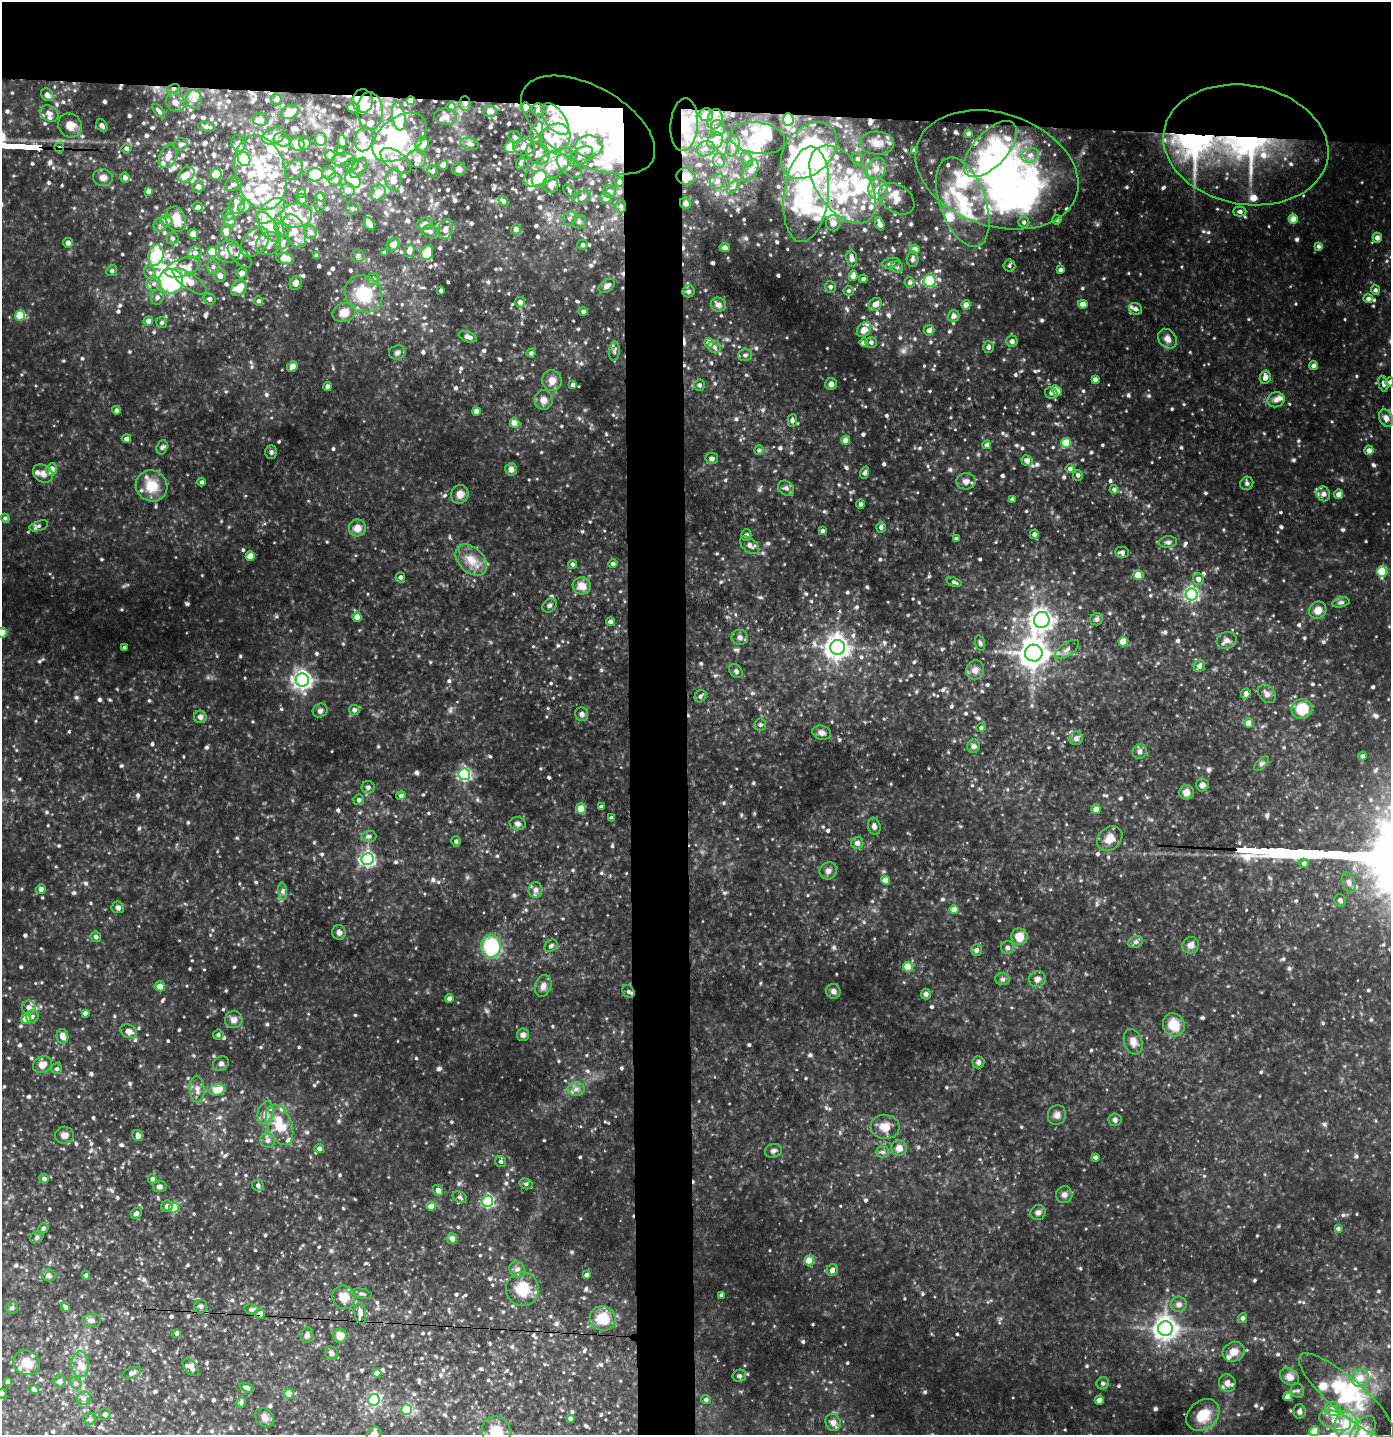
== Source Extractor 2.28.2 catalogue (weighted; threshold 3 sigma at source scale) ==
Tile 2 of 3 x 3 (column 2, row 1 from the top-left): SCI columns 1470-2858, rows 2866-4298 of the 4328 x 4298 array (HDU 1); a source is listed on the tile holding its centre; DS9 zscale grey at full resolution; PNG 1393 x 1437 px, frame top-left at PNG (2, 2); each listed source drawn as its Kron ellipse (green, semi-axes under 4 px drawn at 4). Shown black and unused: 11% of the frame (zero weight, under 3 of 4 exposures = <1% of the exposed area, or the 3 px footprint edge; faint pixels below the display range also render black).
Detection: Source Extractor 2.28.2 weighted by HDU 2 'WHT'; one run over the whole footprint, this tile lists its part. Background 0.188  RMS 0.018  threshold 0.083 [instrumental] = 3 sigma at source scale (4.5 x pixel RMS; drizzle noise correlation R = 1.50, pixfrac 1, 0.05/0.05 arcsec/px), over >= 5 px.
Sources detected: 1124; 2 too faint to see at this stretch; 29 inside a brighter object's white glare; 12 cosmic-ray / hot-pixel residue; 1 long thin detection or spike segment (spike, bleed or trail) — neither listed nor drawn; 152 inside a brighter listed object's ellipse — not listed separately; of the other 928, all 500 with FLUX_AUTO >= 3.89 (the completeness limit of this list) listed and drawn (428 fainter detections not listed), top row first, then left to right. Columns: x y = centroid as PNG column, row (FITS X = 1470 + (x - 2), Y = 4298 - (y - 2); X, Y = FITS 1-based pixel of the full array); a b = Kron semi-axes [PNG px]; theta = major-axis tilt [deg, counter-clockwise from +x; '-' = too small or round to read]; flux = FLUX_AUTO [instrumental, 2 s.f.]
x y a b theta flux
173 89 6 4 17 4.3
47 95 7 5 -45 9.5
194 99 9 8 - 8.4
276 100 6 5 - 4.7
363 101 11 10 - 52
411 101 4 4 - 23
175 102 10 8 -45 11
465 103 7 5 -88 7.1
451 106 4 4 - 4.6
354 108 6 5 - 8.9
526 108 5 5 - 13
538 110 6 6 - 9.2
159 111 8 3 -51 4.5
370 111 19 13 -87 22
490 111 7 6 - 7.5
290 112 9 6 24 16
49 113 10 7 -34 9.4
706 115 7 6 - 19
399 116 14 6 -81 130
445 117 11 8 -4 10
555 119 19 9 -53 28
715 119 10 7 76 11
788 119 6 5 - 59
261 120 8 6 0 10
70 125 12 11 - 21
588 125 73 38 -29 340
684 125 26 13 86 61
102 126 6 5 - 5.6
207 127 8 5 -9 5.6
718 128 8 7 - 8.3
536 130 9 5 63 28
968 133 3 3 - 4.2
274 136 12 7 22 21
399 137 31 19 39 130
515 137 7 5 -39 4.9
555 138 16 13 38 42
758 138 28 15 -9 40
321 139 6 6 - 12
364 139 12 9 74 15
282 140 8 6 -23 11
715 141 9 7 50 18
342 142 7 4 -80 12
238 143 8 7 - 8.8
305 143 6 5 - 8.4
877 143 17 11 -2 20
297 144 7 6 - 16
422 144 7 6 - 19
470 144 9 6 -15 5.7
180 145 7 6 - 5.4
1246 145 83 59 -10 560
589 146 13 11 -2 33
733 146 11 6 75 7.6
510 147 5 5 - 120
524 147 10 8 0 11
59 148 5 4 - 4.8
126 149 5 5 - 5.6
706 149 9 7 21 8.7
990 149 34 17 47 77
809 150 33 23 46 310
914 150 4 3 - 3.9
340 151 5 4 - 4.8
538 153 12 10 -37 16
330 155 5 5 - 20
1030 155 9 7 17 9.7
168 156 12 8 70 11
580 156 14 8 34 12
244 159 7 6 - 220
343 159 11 6 4 8.8
417 159 10 8 -26 13
747 159 8 5 -61 5.3
858 159 6 6 - 5.1
396 161 18 9 -36 25
719 161 7 6 - 6.8
521 163 7 4 67 4.4
352 165 7 6 - 5.4
444 165 4 4 - 21
569 166 14 8 -40 19
548 167 29 12 35 44
358 168 11 6 54 13
459 169 7 6 - 7.2
876 169 11 9 63 17
294 170 11 8 57 7.5
750 170 11 6 63 9.3
997 170 84 56 -18 630
433 171 6 5 - 4.5
260 172 38 25 -76 130
329 173 7 6 - 9.3
216 174 6 5 - 58
186 175 9 7 37 18
315 175 7 6 - 29
686 177 9 8 - 23
103 178 10 8 -10 11
125 178 5 4 - 7.7
539 178 9 7 60 150
393 179 11 8 -89 14
335 180 6 6 - 9.5
353 180 9 6 -49 60
717 181 8 7 - 7.4
619 182 5 4 - 4
233 184 8 6 20 7
551 185 8 7 - 11
843 185 44 25 -54 160
198 187 6 6 - 8.5
733 187 8 4 54 4
878 189 10 10 - 20
348 190 7 7 - 12
569 190 7 5 -53 4.1
148 191 4 4 - 7.5
609 191 7 6 - 4.5
378 192 8 7 - 17
301 193 5 5 - 4.3
806 194 48 22 83 180
321 197 5 4 - 13
582 197 9 5 34 7.8
606 198 5 5 - 8.9
302 199 5 5 - 9.6
897 199 19 13 -34 24
503 201 5 4 - 5.7
320 202 10 5 89 5.2
963 202 47 23 -70 120
685 203 6 5 - 7.4
237 205 9 7 74 13
245 206 7 5 52 21
621 206 6 5 - 4.4
198 207 5 5 - 6.4
352 208 6 6 - 4.3
270 211 17 9 39 24
1240 211 7 5 0 4.9
228 215 6 6 - 5.8
296 215 16 12 5 36
570 218 7 6 - 5.6
176 219 13 9 -70 29
1293 219 4 4 - 20
1057 220 4 4 - 4.3
166 221 6 6 - 11
230 221 6 6 - 13
579 222 7 6 - 5.9
1024 222 5 5 - 4.2
833 223 8 7 - 13
369 224 7 4 -54 23
425 224 8 6 15 8.3
880 224 7 4 -71 11
160 225 7 6 - 5.7
268 227 17 8 -58 70
445 229 10 7 74 11
516 229 5 5 - 7.4
282 230 8 5 -42 5.2
226 231 6 5 - 24
294 231 18 10 -69 29
310 232 6 6 - 10
430 232 8 6 -17 6.5
193 234 5 4 - 19
172 238 6 6 - 4
1377 238 5 4 - 9.1
255 242 17 11 47 22
68 243 5 4 - 7.9
268 243 13 11 32 24
282 243 8 6 49 8.3
393 244 6 6 - 13
583 245 5 5 - 5
1318 246 4 4 - 4.1
725 248 5 4 - 6.1
915 249 4 4 - 16
228 251 12 11 - 18
409 251 6 5 - 15
212 252 5 5 - 60
195 253 7 6 - 7.8
384 253 4 3 - 6.3
427 253 7 6 - 35
156 255 11 7 74 110
240 256 15 7 -45 9.7
316 256 4 3 - 4.5
358 256 6 6 - 5.9
285 258 9 5 -9 24
852 259 8 5 -81 11
912 259 8 6 84 5.3
891 263 9 5 11 4.9
1009 266 6 6 - 4
183 267 18 9 19 20
213 267 7 5 -90 5.8
897 267 6 5 - 4.9
1061 270 4 4 - 6.1
112 271 5 5 - 4.1
150 273 7 5 -68 4.7
242 273 5 5 - 11
220 276 6 5 - 9.4
853 276 5 4 - 13
373 279 6 5 - 4.2
863 279 4 4 - 4
171 281 12 12 - 500
929 281 6 6 - 140
190 282 20 7 -36 25
910 282 5 5 - 5.2
296 283 7 6 - 10
154 284 8 7 - 7.3
607 286 9 6 35 9.4
830 287 6 5 - 4.8
239 288 9 6 46 28
1375 290 5 4 - 4.2
441 291 3 3 - 4.4
688 291 6 6 - 5.1
848 291 5 5 - 3.9
364 294 20 17 -43 77
157 297 7 6 - 6.4
210 299 6 5 - 6.4
1368 299 5 4 - 5.3
259 301 5 4 - 4.3
520 302 5 5 - 10
875 304 7 6 - 12
1083 304 5 4 - 11
718 305 8 7 - 8.2
966 305 4 4 - 12
1135 309 7 5 -33 5.6
583 312 5 4 - 4.4
344 313 12 9 20 22
20 315 5 5 - 82
954 316 6 6 - 10
148 321 5 4 - 8.1
162 323 5 5 - 4.1
864 330 8 6 46 14
929 330 5 5 - 8.3
468 337 9 5 -20 8.9
1167 339 11 8 -54 10
1012 341 6 5 - 6.2
871 342 6 5 - 4.9
709 343 5 4 - 16
864 343 4 4 - 8.4
715 347 6 6 - 4.7
988 347 6 5 - 5.8
614 351 10 5 85 4.5
397 352 8 7 - 5.7
531 353 4 4 - 4.5
745 355 7 5 15 4.7
292 366 6 5 - 10
1313 366 4 4 - 5.4
1265 377 7 5 77 9.8
1095 379 4 4 - 7.6
552 381 10 10 - 15
1390 382 4 4 - 5.3
831 384 6 5 - 6
1383 384 8 4 -77 5.7
573 385 4 4 - 5.8
699 385 5 5 - 4.7
327 386 4 4 - 5.9
1057 391 6 4 -58 15
1051 393 6 5 - 4.5
543 400 10 9 - 11
1276 400 8 7 - 7.8
116 410 4 4 - 5.3
476 411 4 4 - 14
1386 418 9 6 -68 8.9
792 420 6 4 87 5.6
515 423 5 4 - 29
126 439 4 4 - 6.5
846 440 4 4 - 18
1066 443 5 5 - 47
987 445 4 4 - 8.1
162 447 7 5 70 4
759 450 5 4 - 4
1369 450 4 4 - 8.7
271 452 6 6 - 4.1
712 458 6 5 - 5
1027 460 5 5 - 11
51 469 6 5 - 18
511 469 6 5 - 9.5
1070 469 4 4 - 5.1
865 473 6 4 71 4.4
43 474 11 8 -33 10
1078 475 5 5 - 4.7
966 481 10 8 5 8.7
202 482 4 4 - 4.1
1247 483 7 6 - 4.4
152 486 16 15 - 40
786 488 8 7 - 6.5
1114 489 4 4 - 4.9
460 494 9 8 - 12
1323 494 7 6 - 6.5
1339 494 5 4 - 9.2
1013 499 4 4 - 6.2
861 504 4 4 - 4.1
5 518 4 4 - 4.1
39 526 9 5 18 4.5
881 527 5 4 - 4.9
357 528 8 8 - 15
822 531 4 4 - 4.4
1034 534 5 4 - 5
746 535 5 5 - 4.1
957 539 4 4 - 4.3
1168 542 9 5 6 5.3
750 545 11 6 -40 7
1122 552 7 5 0 6.9
250 556 4 4 - 28
471 560 18 12 -44 30
572 564 4 4 - 4.2
613 564 5 4 - 4.8
1382 571 5 5 - 71
1138 575 5 4 - 47
400 577 5 4 - 4.9
1198 579 5 5 - 8.2
954 582 8 4 -19 4.1
582 586 9 8 - 19
1192 594 6 6 - 360
1341 602 9 5 13 4.9
549 605 8 6 43 4.5
1318 610 9 8 - 15
357 617 4 4 - 16
1096 619 6 6 - 4.8
1042 620 8 7 - 1100
611 622 4 4 - 7.6
2 633 4 4 - 29
740 637 8 7 - 5.8
1226 640 10 8 14 8.7
1123 642 5 4 - 37
980 643 8 5 -75 3.9
837 647 7 7 - 1300
125 648 3 3 - 4.7
1067 649 14 6 34 9.3
1034 653 9 8 - 2200
1199 666 6 5 - 6.1
975 670 10 8 67 9.7
736 671 8 6 -49 4.7
302 680 6 6 - 850
1246 694 5 4 - 8.2
1267 694 10 7 -49 7.2
700 696 6 5 - 4.8
1302 709 10 10 - 45
354 710 5 5 - 5.9
320 711 7 7 - 5
582 714 7 6 - 5.1
200 717 6 6 - 6.9
1249 723 4 4 - 22
760 725 6 6 - 4.5
981 728 5 4 - 3.9
822 733 9 7 -13 7.5
1076 738 7 6 - 6.3
974 746 7 6 - 5.8
1140 752 7 7 - 6.3
1363 756 4 4 - 5.6
1261 764 9 4 45 4.1
464 774 6 6 - 320
1202 785 6 6 - 8
368 787 6 6 - 4.7
1186 792 7 7 - 12
401 796 5 4 - 4.5
359 800 5 5 - 5.4
601 807 3 3 - 4.2
581 808 5 5 - 25
1096 809 5 4 - 13
611 818 4 3 - 5.7
518 824 8 6 -12 6.3
874 826 9 6 -76 6.6
369 836 7 5 1 4.9
1110 839 14 11 42 19
456 841 5 4 - 4
857 843 6 6 - 9.9
367 859 6 6 - 480
1304 863 5 4 - 6.1
828 871 9 8 - 7.7
886 880 4 4 - 22
1349 882 10 6 -72 7.5
41 889 5 5 - 7.9
535 890 8 7 - 6.9
283 891 8 4 -82 4.7
1340 900 6 6 - 4.6
118 907 6 6 - 5.7
954 910 4 4 - 20
339 932 7 7 - 6.3
96 937 5 5 - 5.1
1019 937 8 8 - 22
1136 942 7 5 21 4.8
1191 945 9 8 - 10
491 946 11 10 - 120
551 946 7 5 42 5.1
1008 948 6 6 - 4.9
977 950 6 5 - 4.7
908 967 5 5 - 46
1003 979 7 6 - 4.8
1037 979 8 7 - 8.3
160 986 5 5 - 15
543 986 11 8 70 9.1
628 991 7 5 -42 4.6
833 991 7 7 - 6.3
926 994 5 5 - 4.7
449 998 4 4 - 6.7
29 1007 7 6 - 7.8
85 1013 4 4 - 5.9
32 1016 6 6 - 5.1
26 1019 5 5 - 22
234 1020 9 8 - 9.7
1174 1025 12 10 -61 37
129 1031 8 6 -23 11
218 1035 5 5 - 4.1
523 1035 6 6 - 6.8
62 1036 7 6 - 13
1133 1042 13 9 -72 13
978 1062 6 6 - 5.4
221 1064 8 6 32 5.6
42 1065 10 7 27 14
57 1069 5 5 - 4.4
197 1089 13 7 -87 12
576 1089 8 7 - 8.1
217 1090 8 5 13 34
265 1113 11 8 77 11
1057 1115 10 9 - 8.7
1115 1120 6 6 - 4.6
280 1125 21 12 -69 52
885 1127 14 12 -5 21
64 1135 9 8 - 9.4
138 1135 6 5 - 6.7
268 1140 7 7 - 7.1
319 1148 5 4 - 7.8
899 1148 7 7 - 13
773 1151 8 6 19 5.7
883 1152 6 5 - 3.9
1095 1157 4 4 - 4.6
501 1162 6 5 - 4.1
44 1179 5 4 - 5.7
152 1179 5 4 - 4.8
526 1184 6 5 - 4.3
258 1185 6 5 - 5.6
160 1186 7 5 6 5.9
438 1190 6 5 - 8.3
1064 1195 8 8 - 7
460 1197 7 5 -30 4.6
487 1201 5 5 - 290
167 1206 6 5 - 7.6
431 1206 5 4 - 17
174 1208 5 5 - 64
1038 1212 8 7 - 6.8
136 1213 6 5 - 5.2
43 1228 5 5 - 4
1338 1228 4 3 - 4.1
37 1237 7 5 30 4
452 1239 5 5 - 9.7
809 1261 5 4 - 42
517 1269 9 7 -45 7.1
832 1270 6 5 - 8.8
49 1275 7 6 - 6.6
86 1275 4 4 - 4.8
587 1275 4 4 - 7.4
522 1289 17 16 - 46
362 1294 10 4 -12 4.6
721 1295 4 3 - 5.7
344 1297 12 11 - 23
1179 1304 8 8 - 6.7
201 1306 6 6 - 5
65 1307 5 4 - 4.6
12 1308 6 5 - 4.2
252 1309 7 5 -13 4.7
360 1313 10 5 -82 9.2
260 1314 5 5 - 9
603 1318 13 12 - 44
1243 1318 5 4 - 5.3
92 1321 9 6 -1 6.2
1165 1328 7 7 - 1300
177 1333 4 3 - 5.4
307 1335 8 6 80 6.3
340 1336 7 7 - 18
1234 1352 11 9 25 17
331 1353 7 6 - 5.5
26 1363 14 12 -27 28
80 1364 13 8 -89 16
191 1367 10 6 -50 13
132 1373 9 5 21 6.2
377 1373 4 4 - 13
739 1376 7 6 - 3.9
1289 1377 10 7 -37 11
1360 1378 9 8 - 21
59 1381 6 6 - 8.9
7 1382 4 3 - 3.9
76 1383 6 5 - 4.4
1103 1383 6 6 - 4
1227 1383 9 8 - 8.3
247 1388 7 4 -21 5.7
34 1389 5 4 - 4.8
1298 1390 7 6 - 4.7
2 1394 5 5 - 4
289 1394 5 4 - 18
1346 1395 61 17 -41 100
1288 1397 4 4 - 13
84 1398 7 6 - 6.2
374 1400 6 5 - 280
706 1400 5 4 - 4.2
1099 1400 4 4 - 7.7
241 1402 6 4 76 4.4
1333 1409 8 7 - 9.7
406 1410 5 5 - 150
1300 1411 7 6 - 5.3
105 1414 6 5 - 4.1
1203 1415 18 14 40 42
265 1417 10 8 -48 10
570 1418 4 3 - 4.6
90 1419 6 6 - 4
1335 1421 17 9 -19 20
833 1422 8 7 - 9
1347 1426 15 11 -82 60
496 1431 15 14 - 35
1314 1431 5 4 - 34
1363 1432 18 10 56 42
374 1434 7 6 - 15
Overlapping masked pixels (flux is a lower limit): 14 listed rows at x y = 173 89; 411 101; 465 103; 526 108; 788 119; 684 125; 399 137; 1246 145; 59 148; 997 170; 686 177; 685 203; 621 206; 260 1314
Isophote crosses this tile's border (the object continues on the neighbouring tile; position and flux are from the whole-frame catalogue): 6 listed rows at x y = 1390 382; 2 633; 2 1394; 496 1431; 1363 1432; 374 1434
Unlisted compact peaks at least as high as the median listed source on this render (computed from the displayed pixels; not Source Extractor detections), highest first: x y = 50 162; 32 163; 869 389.